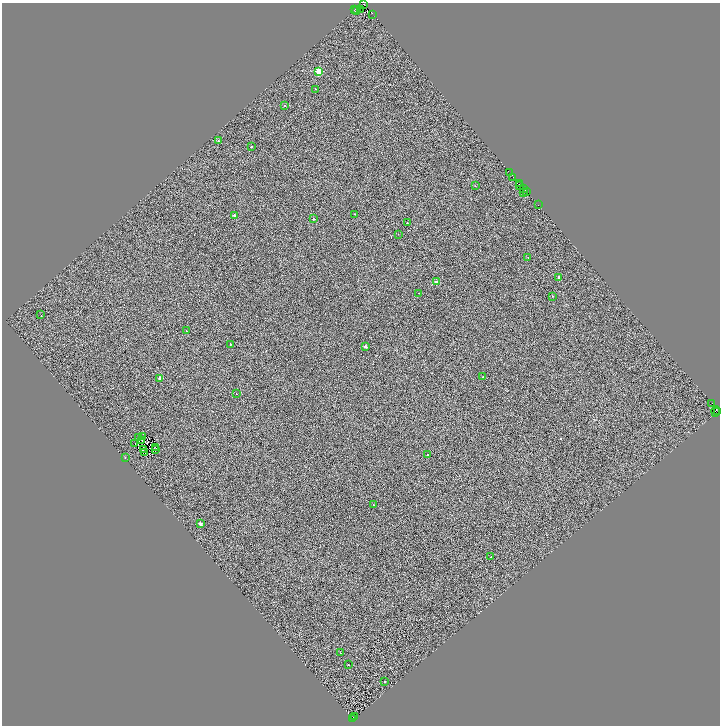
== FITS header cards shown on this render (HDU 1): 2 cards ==
NAXIS1  =                 1436
NAXIS2  =                 1447

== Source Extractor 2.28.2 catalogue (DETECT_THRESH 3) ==
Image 1436 x 1447 px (HDU 1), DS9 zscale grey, zoomed out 1/2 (1 PNG px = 2 x 2 image px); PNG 722 x 728 px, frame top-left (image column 1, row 1446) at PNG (2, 3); each listed source drawn as its Kron ellipse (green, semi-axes under 4 px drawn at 4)
Background 0.142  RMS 4.6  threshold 13.9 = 3 sigma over >= 5 px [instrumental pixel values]
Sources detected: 92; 35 cannot appear on this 1/2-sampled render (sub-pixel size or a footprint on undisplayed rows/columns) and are neither listed nor drawn; the other 57 listed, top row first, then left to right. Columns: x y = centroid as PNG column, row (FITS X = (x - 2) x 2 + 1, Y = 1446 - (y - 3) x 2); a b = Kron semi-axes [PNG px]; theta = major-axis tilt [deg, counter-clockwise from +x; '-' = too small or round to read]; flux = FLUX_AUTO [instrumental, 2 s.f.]
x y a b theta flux
364 4 2 1 - 8700
360 9 3 1 - 2600
354 10 2 1 - 39000
357 10 2 1 - 6800
373 14 2 1 - 4900
319 71 3 2 - 30000
316 89 2 1 - 270
285 105 2 2 - 670
218 141 2 2 - 1400
251 147 2 2 - 1200
509 172 2 1 - 10000
513 177 2 1 - 4600
519 184 2 1 - 6800
475 186 3 2 - 370
520 186 2 1 - 3400
524 189 2 1 - 2500
526 191 3 1 - 10000
523 192 2 1 - 720
538 205 2 1 - 940
354 214 2 2 - 340
234 215 2 2 - 3200
313 219 2 2 - 1200
407 223 2 2 - 630
398 234 2 1 - 220
528 257 2 2 - 390
559 277 2 2 - 3000
436 282 2 2 - 4200
419 293 2 1 - 640
552 296 2 2 - 420
41 315 2 1 - 300
186 331 2 1 - 1000
230 344 2 2 - 520
365 346 2 2 - 5400
483 377 2 2 - 1000
160 378 2 2 - 6000
236 394 2 1 - 1800
712 403 2 1 - 1600
715 411 5 2 - 460
718 411 2 1 - 21000
139 437 2 2 - 620
142 437 2 2 - 380
142 440 4 2 - 630
135 444 2 1 - 270
156 448 2 1 - 230
143 450 2 1 - 170
155 450 3 1 - 280
145 453 2 1 - 180
427 455 2 2 - 570
125 457 2 2 - 270
374 505 2 1 - 520
200 524 2 2 - 7800
491 557 2 2 - 1100
341 653 3 2 - 430
348 664 2 2 - 1000
384 682 2 2 - 760
355 717 2 1 - 450
353 718 2 1 - 1900
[35 sub-pixel or undisplayed-footprint detections neither listed nor drawn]